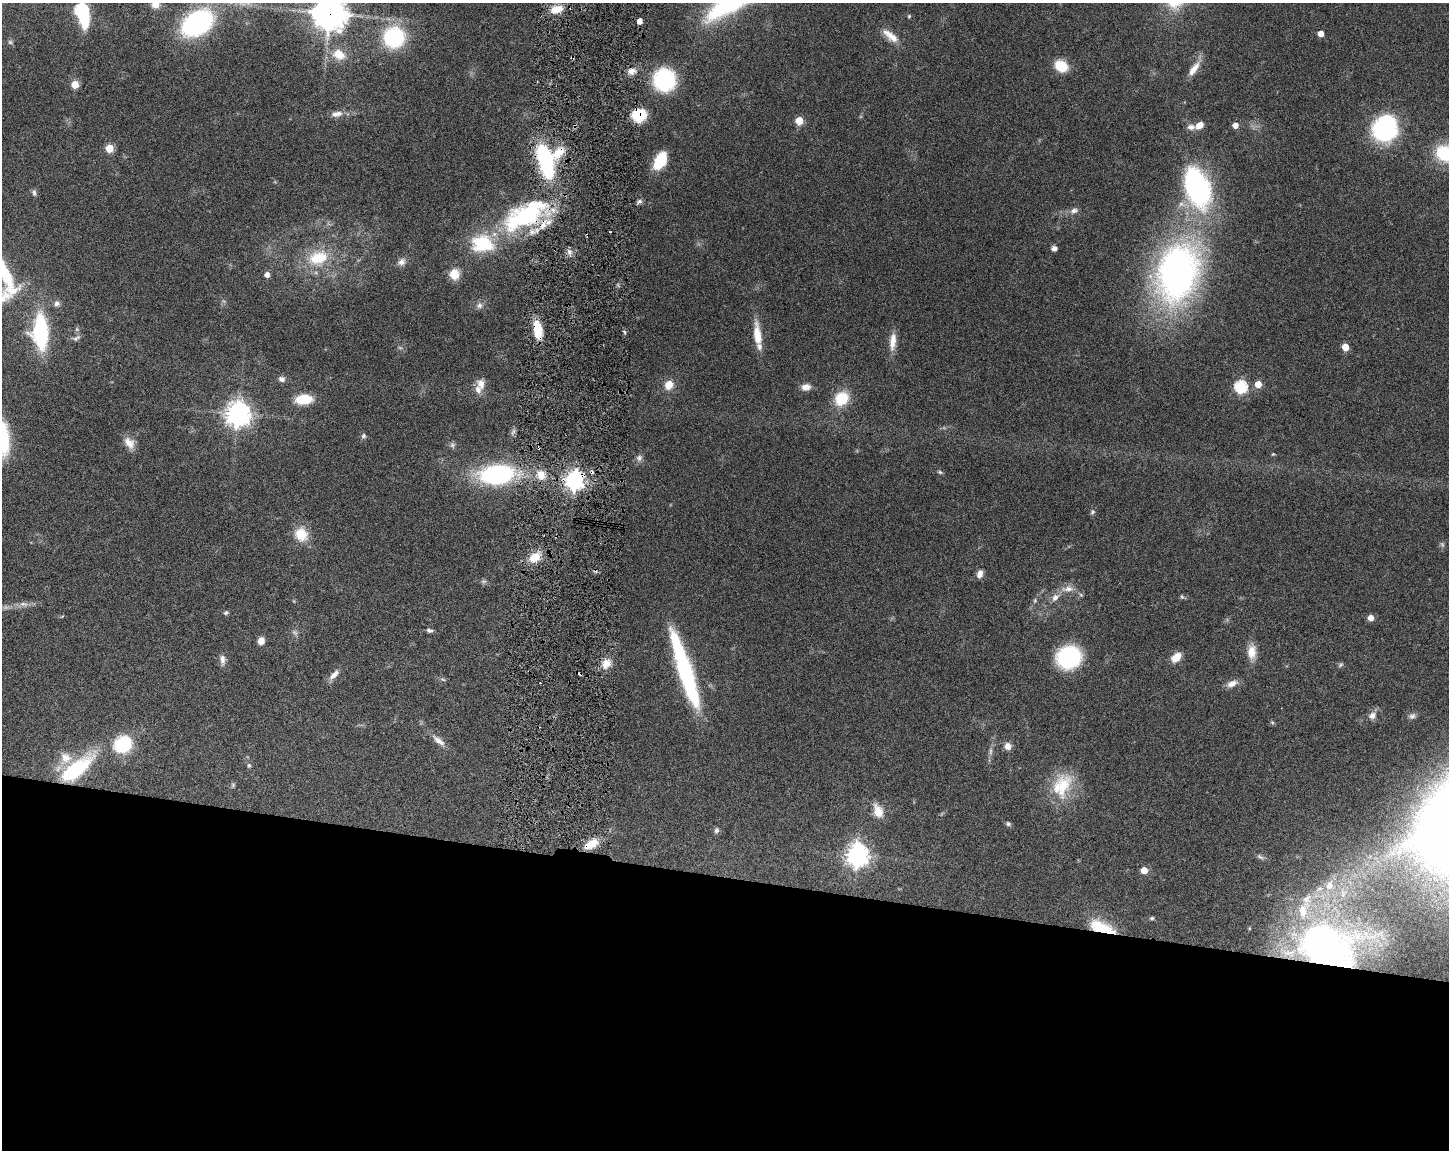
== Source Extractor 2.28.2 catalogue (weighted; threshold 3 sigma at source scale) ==
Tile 11 of 3 x 4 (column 2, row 4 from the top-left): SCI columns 1667-3113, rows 2-1149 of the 4668 x 4598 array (HDU 1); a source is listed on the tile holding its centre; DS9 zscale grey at full resolution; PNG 1451 x 1152 px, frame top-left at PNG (2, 3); no overlay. Shown black and unused: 24% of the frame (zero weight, under 3 of 6 exposures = <1% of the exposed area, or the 3 px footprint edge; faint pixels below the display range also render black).
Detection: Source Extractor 2.28.2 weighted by HDU 2 'WHT'; one run over the whole footprint, this tile lists its part. Background 0.105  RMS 0.0046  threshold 0.0189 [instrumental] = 3 sigma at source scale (4.09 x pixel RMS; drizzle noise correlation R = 1.36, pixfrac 0.8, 0.05/0.05 arcsec/px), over >= 5 px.
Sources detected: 133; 6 too faint to see at this stretch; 3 inside a brighter object's white glare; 4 cosmic-ray / hot-pixel residue — not listed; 7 inside a brighter listed object's ellipse — not listed separately; the other 113 listed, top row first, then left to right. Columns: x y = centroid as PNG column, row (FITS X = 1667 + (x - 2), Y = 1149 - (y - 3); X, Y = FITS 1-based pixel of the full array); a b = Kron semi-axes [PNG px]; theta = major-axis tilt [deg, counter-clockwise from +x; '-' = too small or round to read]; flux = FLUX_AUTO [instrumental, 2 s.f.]
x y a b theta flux
155 4 9 9 - 4.6
556 9 16 9 18 6
81 10 6 6 - 73
330 13 11 10 - 680
909 16 5 5 - 0.54
639 21 4 4 - 3.4
197 23 24 16 33 91
1321 34 5 4 - 4.6
891 36 25 9 -38 5.9
394 37 18 18 - 39
10 42 6 6 - 0.85
339 55 18 13 -25 8.1
1061 66 13 10 -33 11
1194 69 22 8 54 4.7
631 71 11 8 9 2.8
664 80 18 17 - 45
75 85 5 5 - 11
336 114 16 7 8 3.1
639 115 10 8 16 23
799 121 5 5 - 13
1199 125 10 7 33 3.8
1235 125 5 5 - 3.7
1385 128 29 25 61 47
109 148 5 5 - 16
559 152 20 10 45 7.8
1444 153 23 21 -29 19
545 160 31 12 -74 61
660 160 17 10 62 15
1197 186 45 24 -71 79
34 193 9 6 -73 1.1
639 201 8 6 27 1.1
1074 211 10 8 22 2.2
524 216 65 28 28 64
1054 248 5 5 - 1.8
569 252 8 6 -49 1.8
318 258 24 17 17 18
401 262 12 9 39 2.4
3 271 62 16 -63 28
1177 273 49 34 78 210
454 274 11 11 - 6.5
267 275 5 5 - 2.8
57 304 8 7 - 1.4
479 305 9 8 - 1.9
77 329 7 4 72 0.64
538 330 22 9 -79 11
40 332 29 13 -88 47
757 335 33 9 -84 8.6
76 338 12 6 31 1.3
893 342 23 8 84 4.9
1345 347 5 5 - 8.7
282 379 9 7 -6 1.7
481 384 15 11 -78 4.1
1258 384 5 5 - 7.1
669 385 10 9 - 5.4
806 387 10 8 5 3.4
1241 387 6 6 - 57
304 399 17 9 4 12
841 399 14 12 48 15
238 414 8 8 - 450
513 432 11 5 58 1.3
363 436 8 7 - 1
129 443 17 11 -52 4.5
1273 454 4 4 - 0.46
639 458 10 8 66 1.8
940 472 6 5 - 0.69
496 474 29 16 6 73
541 475 13 11 -69 5.4
574 480 7 7 - 230
1092 512 8 6 64 0.95
301 534 14 12 -57 11
535 557 15 11 28 7
980 574 10 7 77 2.6
483 581 8 4 0 0.88
1068 589 13 9 10 3.5
1182 597 6 5 - 0.69
1055 598 11 7 48 2.7
1035 601 7 5 89 0.87
24 604 13 6 -6 2.2
226 613 6 5 - 0.83
1371 618 5 5 - 4.5
430 630 8 5 -5 1.2
261 641 7 6 - 3.6
1252 652 19 11 -90 5.6
1069 657 18 17 - 49
1176 658 10 7 44 7.4
222 660 15 7 -84 2.2
606 664 13 10 53 4.9
1341 665 8 5 41 0.8
685 672 77 12 -72 70
334 675 15 7 47 3.2
443 679 6 4 -4 0.73
1232 683 14 8 22 3.3
1372 715 10 9 - 2.6
1412 716 10 7 24 1.6
1272 722 5 5 - 0.65
439 741 21 7 -39 3.6
123 744 16 14 28 27
1008 746 8 7 - 3
249 765 7 5 -88 0.82
76 769 50 18 40 37
1062 785 36 24 65 18
878 811 15 10 -68 6.6
1008 824 6 6 - 0.89
716 830 8 6 77 1.2
591 844 18 8 31 7.3
857 855 8 7 - 340
1260 857 12 6 -26 1.4
1144 870 5 5 - 6.8
1330 886 10 8 79 4
1303 911 19 11 -86 7.4
1152 918 6 4 14 0.72
1102 927 30 12 -20 16
1325 946 47 35 -17 180
Overlapping masked pixels (flux is a lower limit): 9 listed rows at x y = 330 13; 639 115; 559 152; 524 216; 538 330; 574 480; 591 844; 1102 927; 1325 946
Isophote crosses this tile's border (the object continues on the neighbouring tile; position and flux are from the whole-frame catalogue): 5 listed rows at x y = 155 4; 81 10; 330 13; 1444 153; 3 271